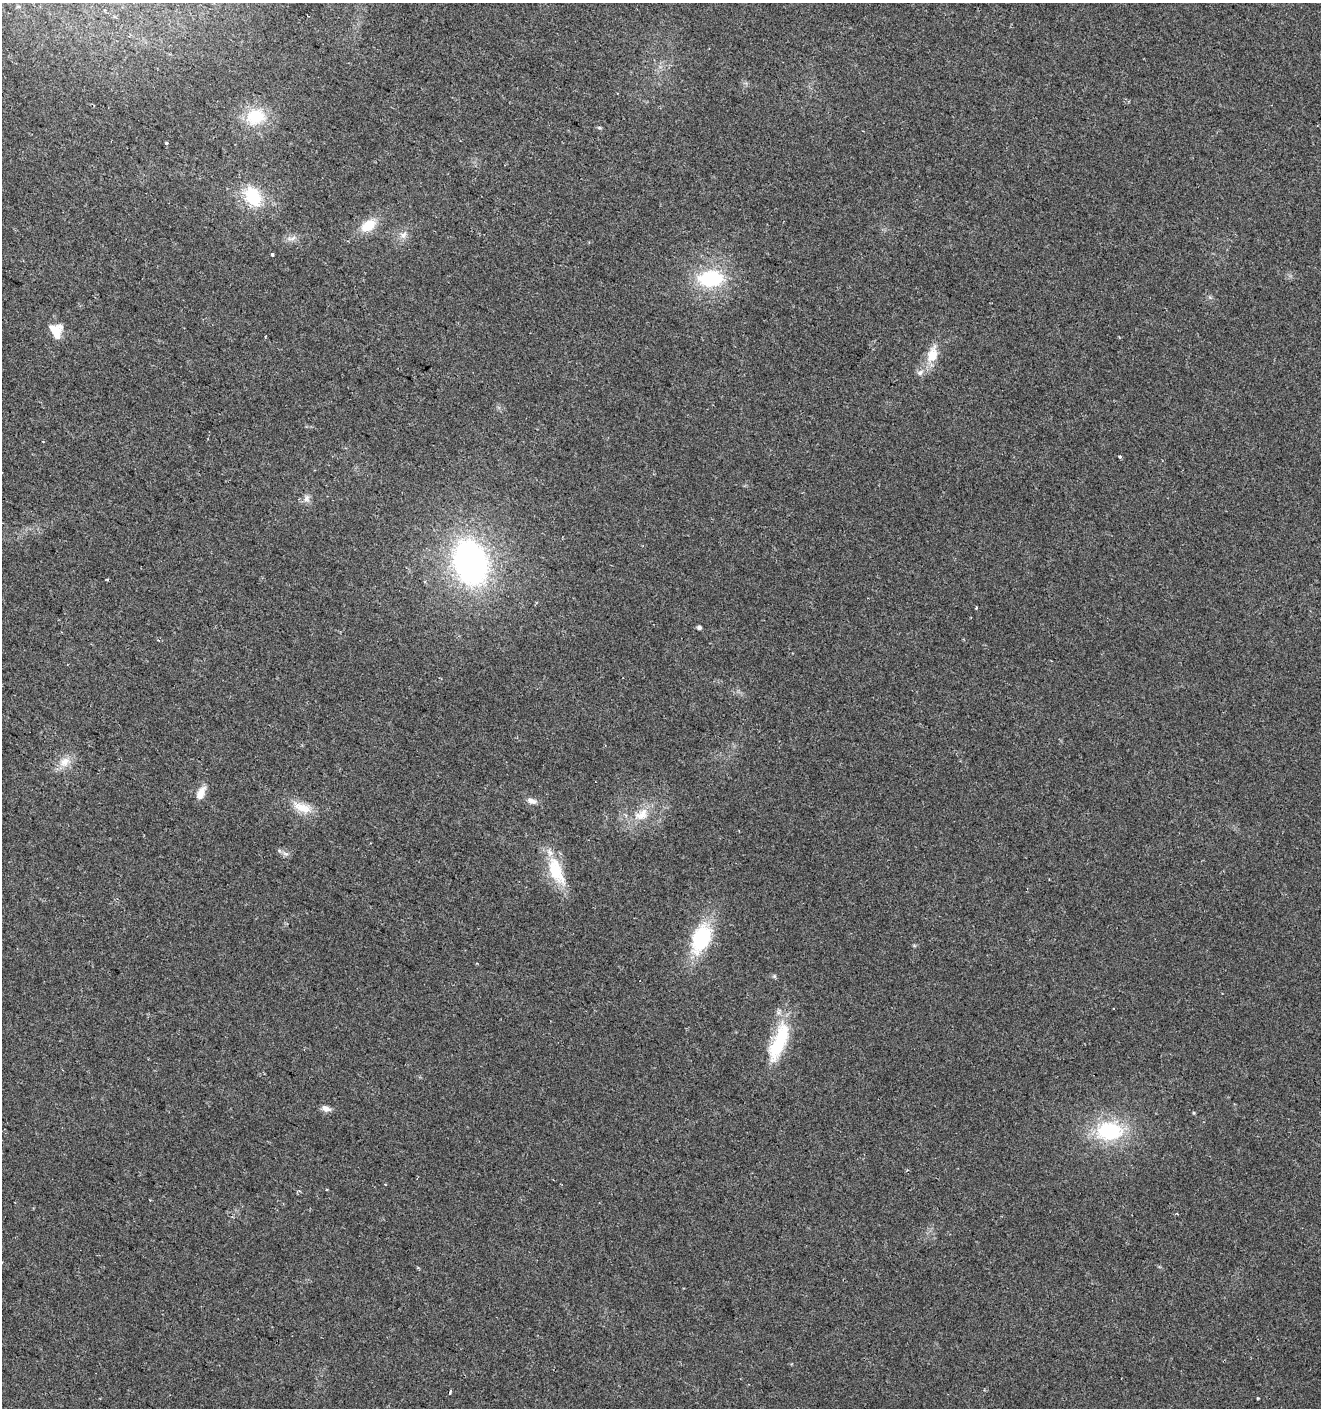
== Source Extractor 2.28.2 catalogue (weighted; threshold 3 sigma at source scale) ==
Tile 11 of 4 x 4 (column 3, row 3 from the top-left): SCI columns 2909-4227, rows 1407-2812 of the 5750 x 5630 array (HDU 1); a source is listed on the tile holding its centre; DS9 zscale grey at full resolution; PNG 1323 x 1410 px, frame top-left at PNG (2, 3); no overlay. Shown black and unused: <1% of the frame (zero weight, under 2 of 3 exposures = <1% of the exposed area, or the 3 px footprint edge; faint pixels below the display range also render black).
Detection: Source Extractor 2.28.2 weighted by HDU 2 'WHT'; one run over the whole footprint, this tile lists its part. Background 0.0782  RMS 0.0098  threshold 0.0443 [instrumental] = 3 sigma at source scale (4.5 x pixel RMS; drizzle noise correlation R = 1.50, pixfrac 1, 0.0396/0.0396 arcsec/px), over >= 5 px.
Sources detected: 37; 1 cosmic-ray / hot-pixel residue — not listed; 2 inside a brighter listed object's ellipse — not listed separately; the other 34 listed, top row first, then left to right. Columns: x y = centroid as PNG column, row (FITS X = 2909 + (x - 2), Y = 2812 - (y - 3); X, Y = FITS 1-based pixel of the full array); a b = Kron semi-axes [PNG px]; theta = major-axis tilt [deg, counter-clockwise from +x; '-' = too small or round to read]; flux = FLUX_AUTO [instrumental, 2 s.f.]
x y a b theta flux
255 116 20 16 10 38
599 128 7 3 -8 1.4
166 143 4 4 - 1
253 197 28 19 -59 40
368 225 21 13 33 20
403 235 11 9 52 5.9
292 238 15 5 12 5
272 254 3 3 - 6.1
710 278 26 17 2 70
54 328 22 10 4 11
265 336 3 2 - 1.1
932 355 24 14 75 18
1120 457 3 3 - 4.1
307 498 12 6 -87 4.2
470 562 46 32 -72 270
107 580 4 3 - 1.1
976 608 3 3 - 1.6
699 627 4 4 - 3
65 762 17 12 41 12
201 793 16 8 63 11
532 801 13 8 -17 5.4
302 807 30 11 -21 17
642 814 22 15 37 20
285 854 9 4 -9 2.8
556 871 41 17 -68 39
701 938 26 16 68 79
774 976 6 5 - 1.4
779 1042 53 17 69 59
326 1109 11 7 -15 5.6
1194 1113 5 3 - 0.96
1109 1131 28 20 1 76
385 1184 3 2 - 0.79
418 1268 5 3 - 1.1
450 1393 4 3 - 2.2
Unlisted compact peaks at least as high as the median listed source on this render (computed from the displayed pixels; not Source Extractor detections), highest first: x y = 1258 1398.